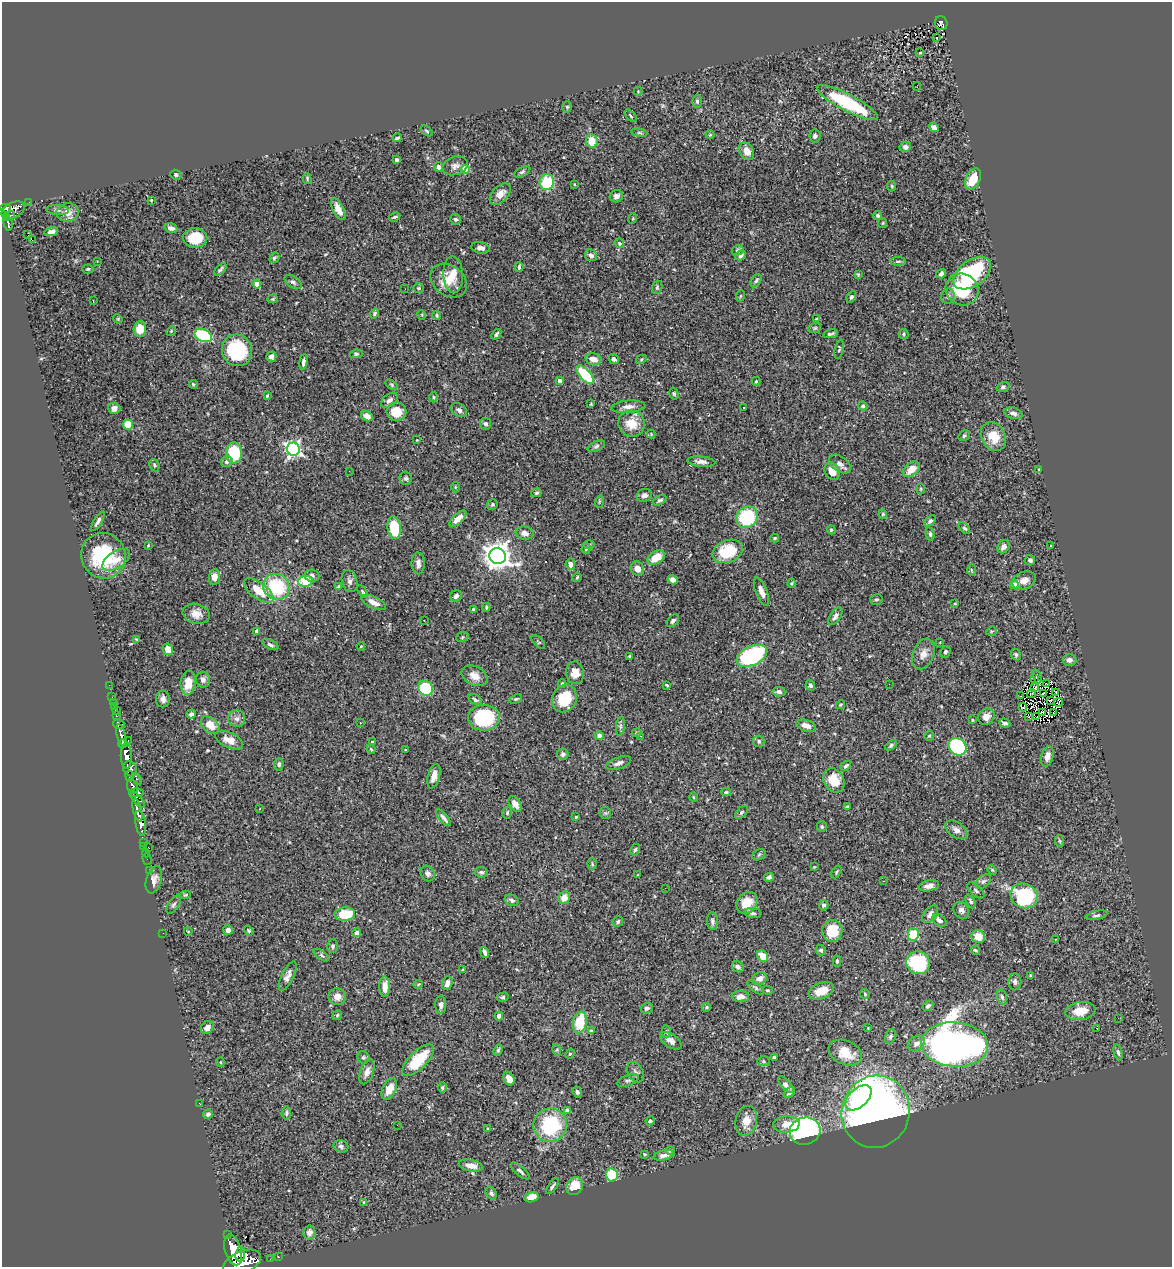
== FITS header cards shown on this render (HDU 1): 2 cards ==
NAXIS1  =                 1170
NAXIS2  =                 1265

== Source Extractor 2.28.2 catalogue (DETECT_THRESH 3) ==
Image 1170 x 1265 px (HDU 1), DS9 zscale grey, 1 PNG px = 1 image px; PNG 1174 x 1269 px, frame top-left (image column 1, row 1265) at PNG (2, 2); each listed source drawn as its Kron ellipse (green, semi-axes under 4 px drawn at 4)
Background 0.76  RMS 0.03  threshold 0.0892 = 3 sigma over >= 5 px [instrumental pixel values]
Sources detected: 441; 1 with non-positive FLUX_AUTO (blend fragments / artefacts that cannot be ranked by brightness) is neither listed nor drawn; the other 440 listed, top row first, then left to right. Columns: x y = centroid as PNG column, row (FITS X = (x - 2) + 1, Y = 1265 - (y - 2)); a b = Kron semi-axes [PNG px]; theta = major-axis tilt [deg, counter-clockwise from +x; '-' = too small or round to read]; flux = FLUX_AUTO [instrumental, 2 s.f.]
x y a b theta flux
941 23 7 6 - 140
937 37 3 2 - 3
920 53 3 2 - 1.9
917 86 4 2 - 7.3
638 91 4 4 - 1.6
697 101 6 5 - 4.9
847 103 34 8 -28 160
567 107 5 5 - 3.4
631 116 7 4 -46 2.7
934 127 5 4 - 9.7
427 131 7 3 -36 2.5
639 133 8 4 -8 3.4
710 135 4 3 - 1.6
815 136 6 5 - 7.1
397 138 5 3 - 3.2
592 141 7 6 - 35
905 147 6 5 - 6.7
747 151 9 6 -59 17
396 160 4 3 - 5.8
455 166 13 9 18 10
439 167 5 4 - 6.5
466 169 4 4 - 61
522 172 9 4 28 4
176 175 6 5 - 4
307 179 5 4 - 2.5
973 179 11 7 64 47
547 182 8 7 - 78
574 184 3 2 - 1.6
892 186 5 4 - 2.1
500 194 13 7 47 18
616 196 7 6 - 8.1
151 200 3 3 - 1.8
29 202 2 2 - 10
6 208 5 4 - 450
338 209 12 5 -63 18
13 210 12 7 27 830
58 210 11 5 -3 6.5
68 212 11 9 7 16
11 215 4 3 - 87
878 215 4 4 - 3.7
395 217 6 4 26 2.8
7 218 3 3 - 190
633 218 5 3 - 1.9
455 219 5 5 - 4.1
8 223 7 4 -79 240
883 223 4 4 - 2.2
171 228 7 4 -17 8.5
51 232 7 4 11 8.1
28 235 2 2 - 2100
195 238 12 9 0 57
32 240 2 2 - 1.4
619 243 5 4 - 2.6
480 248 9 5 -12 8.3
738 250 6 5 - 3.9
591 255 6 5 - 8.1
741 255 5 4 - 7
274 258 5 4 - 4.6
97 261 3 3 - 2.1
898 261 8 3 1 3.1
519 267 5 3 - 3.2
88 269 5 4 - 2.8
220 269 8 4 46 3.9
972 273 21 13 36 200
453 274 18 10 -87 23
941 274 5 4 - 5.5
858 275 3 3 - 1.9
449 281 20 15 -36 35
756 281 7 4 59 3.8
293 282 9 5 -34 5.4
257 284 4 4 - 31
657 287 7 5 71 3.2
418 288 5 4 - 2.6
405 289 2 2 - 3
962 289 17 15 -34 93
740 296 6 3 71 2
948 296 8 6 75 6.4
851 297 6 4 59 3.6
273 299 5 4 - 2.7
93 301 3 2 - 1.7
374 313 5 3 - 3.2
422 315 5 3 - 1.8
437 315 4 4 - 2.8
118 319 5 4 - 1.9
817 319 4 3 - 4.3
815 328 6 5 - 3
140 329 7 6 - 33
171 331 5 4 - 2.1
496 334 6 3 52 3.6
830 334 7 3 12 4.2
904 334 5 4 - 2.9
203 336 9 6 -23 160
839 349 10 4 78 3.1
237 350 16 15 - 140
356 354 6 4 9 3.1
271 357 5 5 - 12
593 359 8 5 -14 16
614 359 5 4 - 7.6
641 359 6 4 30 2.5
303 362 8 4 81 7.2
585 375 11 5 -49 140
560 381 4 4 - 12
756 381 4 3 - 2.7
193 384 4 4 - 2.6
392 385 7 4 -32 3.1
1003 387 6 4 19 3.6
674 394 6 4 -73 2.8
267 396 4 2 - 3.3
433 397 5 3 - 2.4
389 400 9 6 38 7.6
591 404 4 4 - 1.7
863 406 4 4 - 4.7
628 407 17 6 5 12
744 407 3 2 - 2.2
114 408 6 5 - 9.9
459 410 9 6 -31 7.5
396 411 10 9 - 42
1013 413 9 5 -17 8.2
367 416 6 5 - 14
631 423 14 13 - 32
486 424 6 5 - 4.9
128 425 5 5 - 55
651 434 4 4 - 2
964 436 6 5 - 4
994 436 15 12 -63 37
417 440 2 2 - 1.3
596 446 9 5 25 4.8
293 449 6 6 - 570
234 453 10 8 -89 100
227 462 6 5 - 5.1
701 462 14 5 -6 9.8
840 464 12 7 -36 11
154 465 6 4 -65 3.3
911 469 9 6 40 25
1039 469 3 3 - 2.3
349 471 3 2 - 2.3
832 471 9 7 -55 26
406 478 6 6 - 4.6
455 487 5 3 - 1.8
921 489 5 3 - 2
536 493 5 4 - 2.8
644 495 8 6 23 8.4
660 500 7 4 26 4.4
599 502 6 4 72 2.1
492 504 5 5 - 3.3
883 514 4 4 - 2.2
747 517 11 10 - 160
458 519 11 5 43 15
98 521 11 3 60 6.4
930 521 7 4 40 4.5
394 528 11 6 -81 77
964 528 7 4 -44 3.8
831 530 4 3 - 2.1
525 533 9 6 -12 11
930 534 7 4 -76 3.6
775 538 4 4 - 2.8
589 544 6 3 1 2.4
148 545 3 2 - 2.1
1051 546 3 3 - 10
1004 547 7 5 53 9.8
586 548 5 4 - 4.1
728 551 16 11 23 80
103 556 23 22 - 130
498 556 8 8 - 2400
656 558 9 6 34 33
116 560 16 8 33 21
1030 560 5 5 - 5.3
418 563 11 6 -89 9.5
570 564 6 4 -84 8.6
637 569 7 6 - 12
971 570 6 4 -87 2.3
312 576 7 6 - 6.5
214 577 8 5 84 16
577 577 5 3 - 2.5
673 580 5 4 - 11
305 581 7 5 11 100
350 581 11 7 -73 8.2
1024 581 12 8 22 16
792 583 4 4 - 2.1
1014 585 4 4 - 28
339 586 4 3 - 2.8
276 587 13 12 - 120
259 591 17 8 -37 44
761 591 15 5 -68 14
362 592 7 3 -58 2.6
456 596 6 5 - 7.8
876 599 6 5 - 3.8
374 602 13 5 -25 14
955 604 4 3 - 1.7
486 607 4 3 - 2.8
473 609 4 4 - 2.8
196 614 14 10 -16 18
835 616 10 5 56 7.5
424 620 3 2 - 1.2
673 621 7 5 46 4.8
257 631 4 3 - 10
991 631 5 4 - 2.4
462 637 6 5 - 3.2
136 639 2 2 - 1.3
538 642 8 4 -44 2.6
940 642 3 2 - 1.3
270 645 9 4 -24 5.5
361 646 4 3 - 1.7
168 649 6 5 - 15
945 652 6 5 - 4.3
923 654 16 10 68 16
1016 655 6 5 - 3.1
629 656 4 4 - 2
752 656 16 9 24 290
1069 660 7 6 - 8.9
575 673 11 9 -82 19
475 676 13 9 -26 19
1037 676 7 3 -70 9.4
1034 679 3 2 - 3
203 680 8 7 - 7.9
188 683 12 7 83 27
562 683 4 4 - 2.2
1047 683 3 2 - 1.6
889 684 2 2 - 3.7
109 685 2 2 - 8.9
667 685 4 3 - 2.1
810 685 5 4 - 5.9
1035 687 3 2 - 2.9
426 688 8 7 - 99
779 692 6 4 -10 5.8
1056 693 3 2 - 0.82
1031 694 5 2 - 1.1
1044 694 3 2 - 2.4
1021 696 2 2 - 2.6
112 697 2 2 - 11
163 699 8 7 - 8.5
516 699 7 4 24 2.9
564 699 14 12 61 66
475 700 7 4 -30 4.6
1050 700 2 2 - 2.8
113 702 2 2 - 8.1
1058 702 4 2 - 0.72
840 705 5 3 - 1.8
114 707 4 3 - 50
1023 707 4 3 - 7.8
117 711 3 2 - 10
1043 712 4 2 - 0.68
1053 713 2 2 - 2
191 714 5 4 - 7.7
116 716 3 3 - 120
1037 716 3 2 - 3
986 717 8 7 - 14
1028 717 2 2 - 0.6
484 718 16 13 2 150
237 719 8 8 - 9.1
972 720 3 3 - 1.7
360 723 3 2 - 3.5
1005 723 6 4 -18 6
119 724 6 4 -9 310
210 725 10 7 -40 32
620 726 9 4 82 4.7
806 726 10 5 -17 12
637 733 5 4 - 2.4
121 735 11 4 -76 1900
599 736 4 4 - 18
641 736 2 2 - 1
929 736 5 4 - 2.5
229 740 15 7 -25 19
128 741 3 2 - 21
759 741 6 5 - 4.3
372 742 4 4 - 2.7
123 744 4 3 - 650
891 745 6 4 39 3.8
958 747 9 8 - 190
371 749 5 3 - 1.9
406 750 3 2 - 1.4
563 754 6 5 - 5.3
126 756 13 5 -89 3700
1047 756 10 6 75 14
618 763 13 5 21 8.5
279 764 6 4 85 5.4
846 766 6 4 38 4.9
130 769 8 6 -64 1300
130 776 5 3 - 560
434 776 12 6 75 17
137 779 6 4 -55 220
834 780 12 10 -61 43
133 787 8 5 -75 790
726 792 5 4 - 3.3
136 793 7 3 -1 700
693 797 5 3 - 1.7
137 799 10 4 -50 610
515 804 9 5 -55 12
847 807 4 3 - 3.5
260 809 3 3 - 1.9
137 810 12 4 -76 1600
741 812 8 4 46 3.3
507 813 6 4 76 3.3
605 813 6 5 - 3.4
576 817 4 3 - 2.2
444 818 10 4 -51 7.2
141 823 13 5 -80 2100
822 826 5 5 - 3.1
956 830 12 7 -36 11
1059 841 6 4 -82 3.3
143 842 3 2 - 32
144 846 2 2 - 12
149 848 3 2 - 65
635 850 6 4 62 2.8
146 853 4 2 - 16
759 855 7 5 31 3
147 859 6 2 -73 20
592 864 5 4 - 2.9
814 867 4 3 - 1.5
149 870 2 2 - 13
992 870 5 4 - 2.2
481 872 6 5 - 4.5
836 872 7 4 60 2.7
428 874 8 6 -59 6.7
638 875 3 2 - 1.6
769 877 5 4 - 4.6
154 880 14 7 75 13
883 881 2 2 - 1.2
983 881 9 5 43 5.5
929 886 10 5 10 9.4
665 888 3 2 - 2.1
976 890 10 5 -43 5.4
185 895 5 4 - 2.5
1024 896 14 12 -25 190
564 898 6 5 - 23
512 900 7 5 -23 5.2
971 901 7 4 -62 3.8
747 903 12 9 52 31
173 905 10 5 56 5.3
823 905 5 4 - 5.1
961 910 9 7 -56 8.4
753 913 8 5 -8 4.5
345 914 10 6 4 67
930 914 10 6 51 9.7
1096 915 11 4 12 4.8
939 920 8 5 -38 8.3
712 921 9 5 -85 5.7
618 922 5 5 - 3.3
228 930 5 5 - 7.2
188 931 4 2 - 1.4
249 931 5 4 - 2.9
832 931 11 10 - 51
163 933 2 2 - 17
357 933 4 4 - 15
913 934 6 5 - 53
978 937 7 6 - 24
1056 939 3 2 - 2.7
332 946 6 5 - 3.8
821 950 5 5 - 3.1
975 950 5 3 - 2.7
485 952 6 3 -69 7.2
321 955 9 4 -36 4
763 956 6 5 - 24
837 961 5 4 - 2.7
918 963 12 11 - 150
738 967 6 5 - 7.5
462 970 4 3 - 1.5
288 976 16 6 65 10
1030 976 3 3 - 2.3
760 978 7 6 - 13
1015 982 8 6 -90 6.3
447 983 7 5 69 10
418 984 5 4 - 2
385 987 10 5 90 21
755 988 10 3 -38 3.8
767 990 5 4 - 2.5
821 991 13 8 21 32
865 994 5 5 - 2.7
740 996 8 6 -1 12
337 997 9 8 - 14
503 997 6 4 16 3.2
1002 997 8 4 -74 4.3
441 1005 9 5 89 5.8
928 1006 6 4 42 5
706 1007 5 4 - 2.7
647 1008 6 5 - 6
1080 1011 15 9 8 33
337 1015 5 4 - 2.5
499 1016 4 4 - 17
1118 1018 2 2 - 220
580 1022 11 6 78 63
207 1028 7 6 - 11
868 1028 3 3 - 1.6
1097 1028 2 2 - 2.6
591 1031 4 4 - 2.5
666 1031 6 4 89 3.2
891 1036 7 5 65 4.9
671 1041 12 6 -34 13
916 1044 9 7 34 9.4
955 1045 33 22 -4 1300
498 1050 6 4 69 3.2
557 1050 6 4 -74 2.5
1118 1052 8 4 -76 5
845 1053 17 12 -23 43
570 1054 5 4 - 2.1
363 1057 6 5 - 4.2
775 1057 4 3 - 8
418 1060 20 9 44 72
763 1061 6 5 - 3.6
220 1062 4 4 - 1.9
367 1072 13 6 70 12
635 1072 11 7 -60 6.9
509 1078 7 5 -60 13
628 1080 11 5 21 6.4
786 1085 10 4 -47 9
442 1088 5 4 - 3.3
389 1089 11 6 63 25
577 1092 6 4 -72 3.9
789 1093 6 4 41 4.7
859 1098 16 9 42 130
200 1104 3 2 - 4.2
567 1111 4 4 - 16
876 1112 36 34 74 1300
286 1113 6 5 - 4.2
208 1114 5 4 - 5.7
650 1121 4 4 - 4.6
746 1121 15 10 77 25
786 1124 13 8 5 20
397 1125 2 2 - 30
550 1125 17 16 - 140
488 1129 3 3 - 3.2
805 1131 15 13 14 610
341 1146 7 6 - 5.4
670 1150 4 4 - 3.2
644 1154 3 2 - 1.9
664 1155 11 5 12 9.9
471 1166 12 5 -11 16
520 1171 12 4 -40 6
612 1175 6 6 - 91
553 1186 9 3 55 4.4
575 1186 9 8 - 42
491 1193 7 5 -58 5
531 1197 7 5 15 21
364 1202 4 3 - 2.3
309 1232 7 6 - 9.5
227 1235 3 3 - 100
233 1250 16 8 -74 5600
240 1254 7 5 82 1500
279 1257 2 2 - 10
270 1259 2 2 - 6.6
242 1263 20 11 23 6800
At the frame edge (FLAGS 8, measured only in part): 1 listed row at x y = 242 1263
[1 non-positive-flux detection neither listed nor drawn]